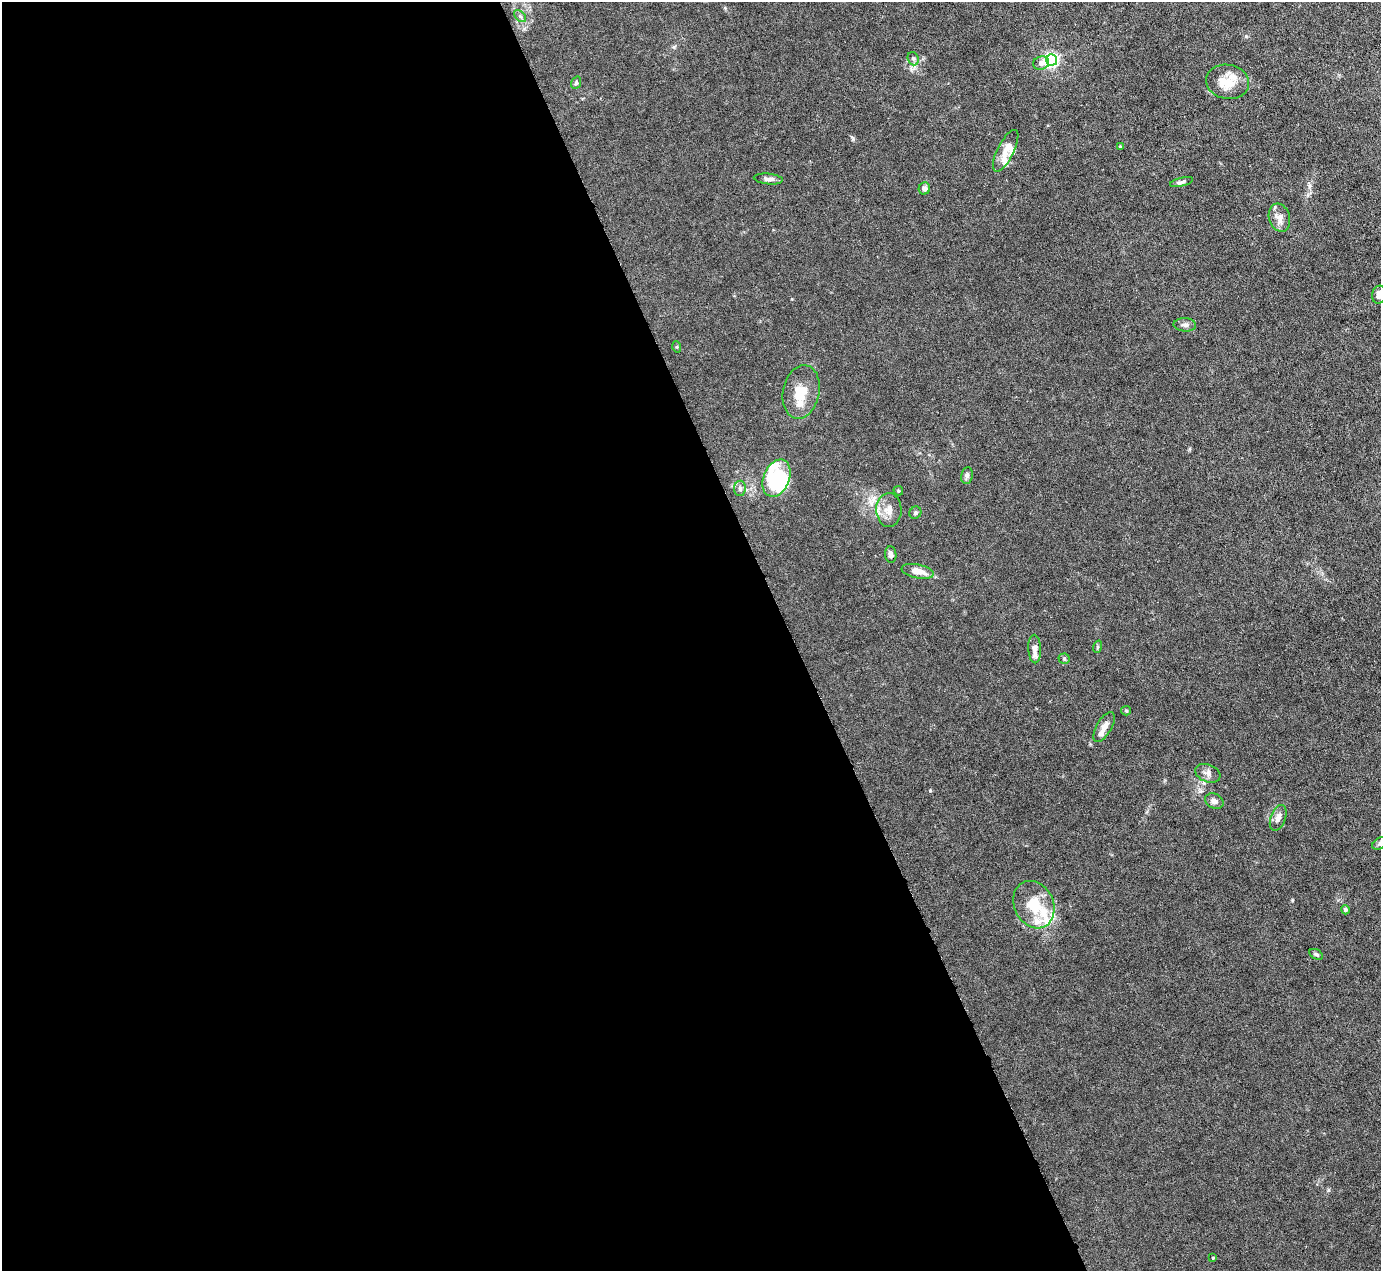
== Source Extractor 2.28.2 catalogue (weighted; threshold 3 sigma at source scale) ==
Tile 9 of 4 x 4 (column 1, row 3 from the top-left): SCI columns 1-1379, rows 1547-2815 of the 5516 x 5500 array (HDU 1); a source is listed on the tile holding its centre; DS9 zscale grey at full resolution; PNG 1383 x 1273 px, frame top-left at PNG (2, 2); each listed source drawn as its Kron ellipse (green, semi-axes under 4 px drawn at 4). Shown black and unused: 57% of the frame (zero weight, under 3 of 6 exposures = <1% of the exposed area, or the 3 px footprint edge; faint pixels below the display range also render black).
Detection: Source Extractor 2.28.2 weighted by HDU 2 'WHT'; one run over the whole footprint, this tile lists its part. Background 0.0209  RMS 0.0027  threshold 0.0112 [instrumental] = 3 sigma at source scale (4.09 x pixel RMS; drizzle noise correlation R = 1.36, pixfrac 0.8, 0.05/0.05 arcsec/px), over >= 5 px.
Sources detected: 47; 2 inside a brighter object's white glare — neither listed nor drawn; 8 inside a brighter listed object's ellipse — not listed separately; the other 37 listed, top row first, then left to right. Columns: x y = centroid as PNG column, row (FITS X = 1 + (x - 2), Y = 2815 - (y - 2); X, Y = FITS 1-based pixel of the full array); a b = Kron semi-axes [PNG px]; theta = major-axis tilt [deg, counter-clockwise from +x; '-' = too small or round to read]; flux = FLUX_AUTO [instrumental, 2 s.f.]
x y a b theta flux
520 16 7 4 -44 0.55
913 59 7 5 -69 0.59
1052 60 6 5 - 54
1041 63 8 6 20 1.4
1228 82 22 17 -11 5
576 83 6 4 69 0.42
1121 146 4 2 - 0.21
1006 151 23 8 63 2.7
768 179 14 5 -6 1
1182 182 12 4 15 0.65
924 188 6 5 - 0.88
1279 218 14 10 -73 2.3
1379 295 9 7 81 1.6
1185 325 11 6 -4 0.96
677 347 6 3 -72 0.23
801 392 27 18 78 6
967 475 8 6 80 0.78
777 478 19 13 67 7.8
740 488 8 6 89 0.7
898 491 5 4 - 0.35
889 510 17 12 -89 2.9
915 513 6 5 - 0.53
891 555 8 5 -83 0.98
918 571 16 7 -11 2.8
1097 647 6 4 71 0.32
1035 649 14 6 -88 2.1
1064 659 5 5 - 0.34
1126 711 5 4 - 0.3
1104 727 17 7 60 2.2
1208 773 13 8 -21 1.4
1214 801 9 7 -26 1
1278 818 13 7 70 1.4
1380 843 8 5 30 0.67
1034 905 24 19 -64 7.9
1345 910 5 4 - 0.58
1316 954 7 4 -29 0.43
1213 1258 3 3 - 0.4
Isophote crosses this tile's border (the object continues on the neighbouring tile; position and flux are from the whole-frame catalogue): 2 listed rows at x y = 1379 295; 1380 843
Unlisted compact peaks at least as high as the median listed source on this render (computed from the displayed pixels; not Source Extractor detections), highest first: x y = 930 791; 853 139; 1292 900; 1246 36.